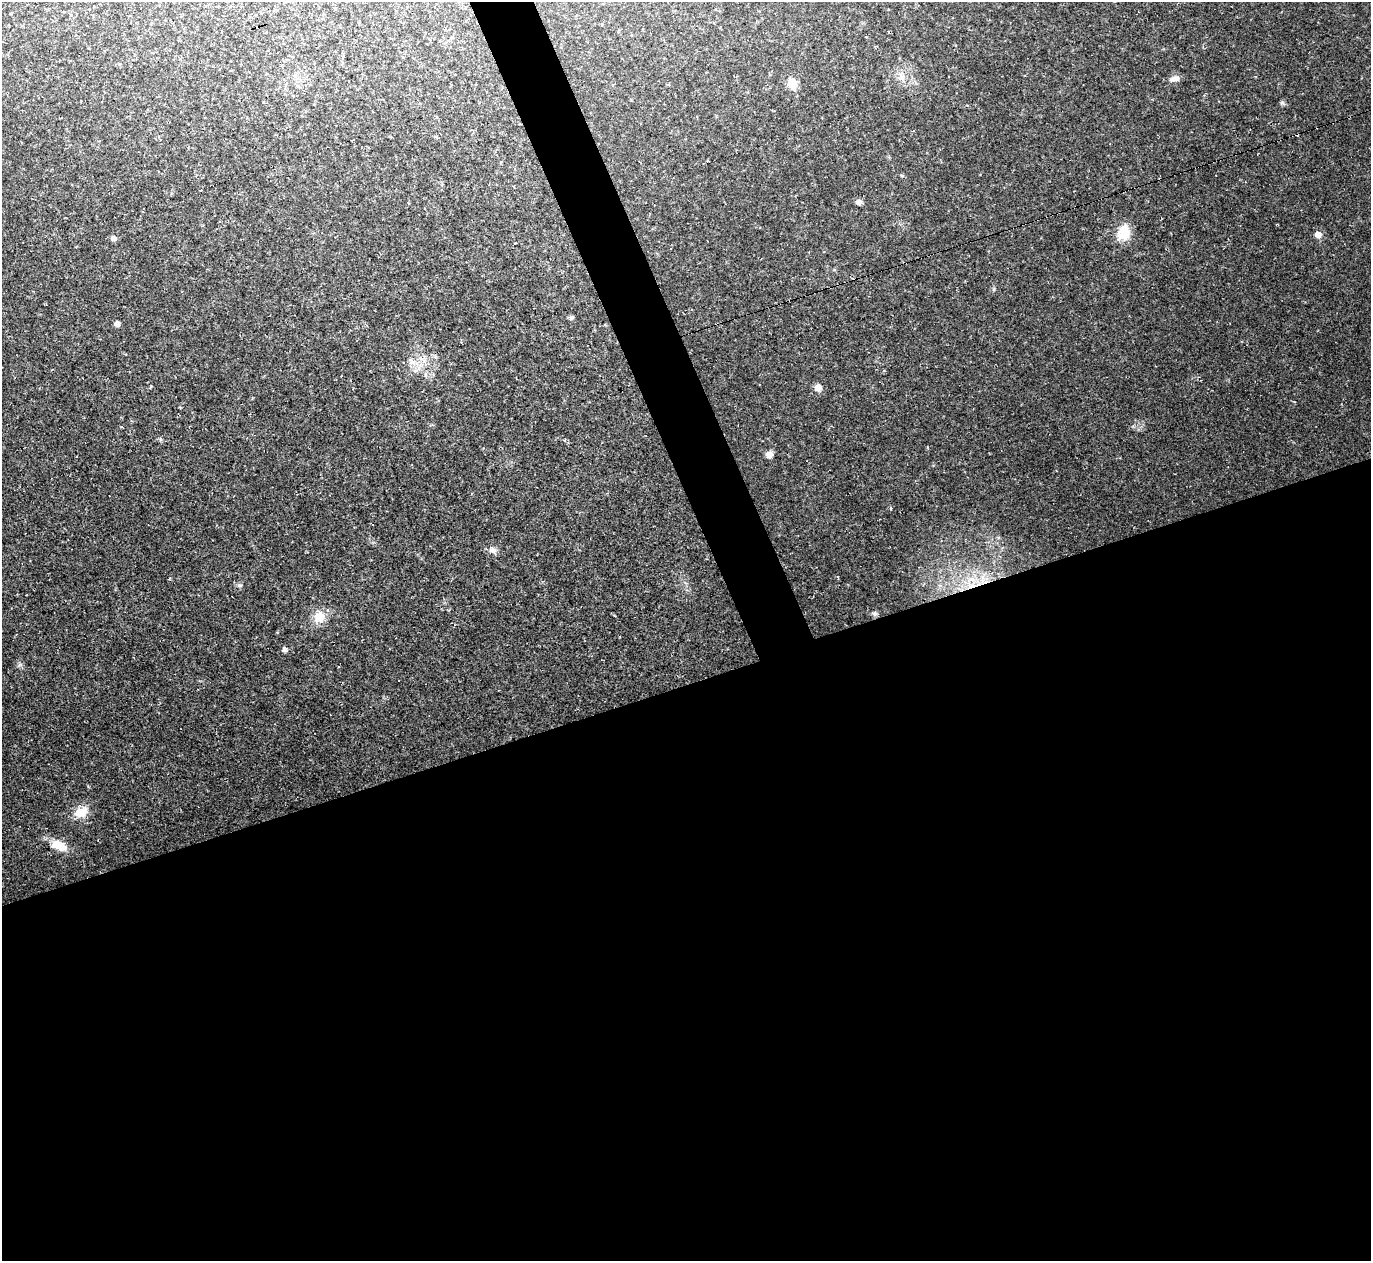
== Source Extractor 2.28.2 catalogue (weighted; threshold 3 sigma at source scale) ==
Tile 15 of 4 x 4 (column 3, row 4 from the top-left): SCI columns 2737-4105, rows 275-1533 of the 5473 x 5459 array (HDU 1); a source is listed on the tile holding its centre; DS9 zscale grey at full resolution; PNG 1373 x 1263 px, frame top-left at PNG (2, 2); no overlay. Shown black and unused: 48% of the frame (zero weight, under 2 of 3 exposures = <1% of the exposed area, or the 3 px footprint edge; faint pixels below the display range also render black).
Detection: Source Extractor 2.28.2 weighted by HDU 2 'WHT'; one run over the whole footprint, this tile lists its part. Background 0.0498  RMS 0.0071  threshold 0.0321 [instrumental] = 3 sigma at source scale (4.5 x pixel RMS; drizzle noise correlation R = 1.50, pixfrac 1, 0.05/0.05 arcsec/px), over >= 5 px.
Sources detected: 43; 11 cosmic-ray / hot-pixel residue — not listed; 1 inside a brighter listed object's ellipse — not listed separately; the other 31 listed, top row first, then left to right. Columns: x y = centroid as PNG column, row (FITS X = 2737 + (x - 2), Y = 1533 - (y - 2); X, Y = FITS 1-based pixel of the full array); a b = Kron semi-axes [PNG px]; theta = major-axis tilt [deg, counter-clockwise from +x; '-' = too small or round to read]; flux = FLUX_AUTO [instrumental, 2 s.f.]
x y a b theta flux
335 8 4 4 - 0.73
295 76 8 5 -45 1.9
902 77 9 7 -63 3.7
1174 78 14 7 15 4.3
792 83 6 5 - 32
1282 103 7 6 - 1.4
902 176 5 3 - 0.82
859 202 6 6 - 3
1123 233 22 16 80 14
1318 234 6 5 - 7.6
114 238 6 5 - 3.1
994 289 6 4 89 1
571 318 7 5 42 1.7
117 324 5 5 - 3.1
413 363 13 7 -13 5.5
425 374 7 4 -72 1.5
818 388 9 8 - 5.1
160 439 6 4 -72 1
564 440 4 4 - 0.82
769 455 8 7 - 4.1
891 508 3 3 - 0.67
492 550 11 8 -13 3.7
169 579 3 3 - 1.1
240 585 8 5 -18 1.5
972 585 27 7 11 13
875 614 7 7 - 1.9
319 617 17 15 54 11
285 650 5 5 - 2.9
399 681 2 2 - 0.63
81 812 14 11 28 13
59 846 22 11 -24 14
Overlapping masked pixels (flux is a lower limit): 1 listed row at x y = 972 585
Unlisted compact peaks at least as high as the median listed source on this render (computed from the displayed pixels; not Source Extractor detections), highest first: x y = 19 665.